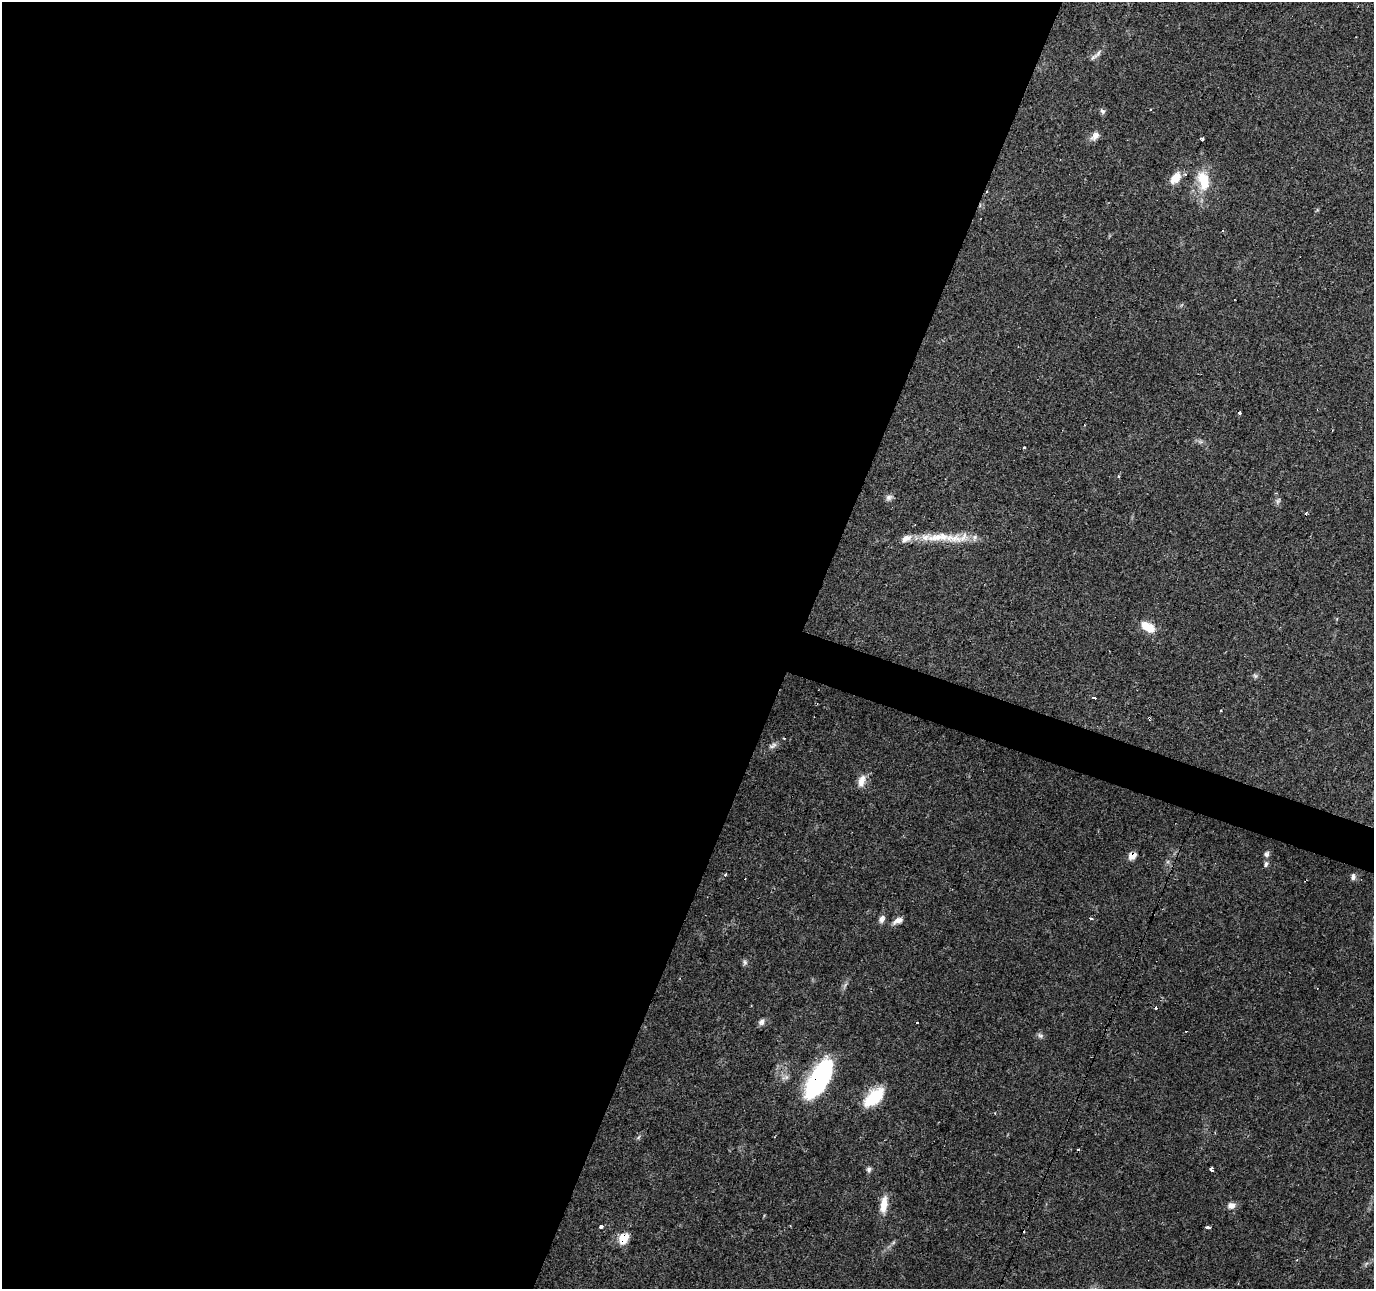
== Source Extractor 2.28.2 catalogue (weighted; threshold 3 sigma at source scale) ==
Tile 5 of 4 x 4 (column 1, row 2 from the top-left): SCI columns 8-1379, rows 2851-4137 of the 5493 x 5634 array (HDU 1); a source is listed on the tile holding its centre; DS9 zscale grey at full resolution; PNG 1376 x 1291 px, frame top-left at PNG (2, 2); no overlay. Shown black and unused: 60% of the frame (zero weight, under 2 of 3 exposures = <1% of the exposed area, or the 3 px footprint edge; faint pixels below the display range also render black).
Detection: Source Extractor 2.28.2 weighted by HDU 2 'WHT'; one run over the whole footprint, this tile lists its part. Background 0.0634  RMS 0.0049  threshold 0.022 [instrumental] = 3 sigma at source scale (4.5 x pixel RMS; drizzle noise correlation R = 1.50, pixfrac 1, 0.0396/0.0396 arcsec/px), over >= 5 px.
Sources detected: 51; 10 cosmic-ray / hot-pixel residue — not listed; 2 inside a brighter listed object's ellipse — not listed separately; the other 39 listed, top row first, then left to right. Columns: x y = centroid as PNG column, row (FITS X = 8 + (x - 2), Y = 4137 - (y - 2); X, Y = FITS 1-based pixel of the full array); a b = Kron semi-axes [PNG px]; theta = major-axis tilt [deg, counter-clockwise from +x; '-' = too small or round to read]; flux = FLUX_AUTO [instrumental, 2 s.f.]
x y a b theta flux
1093 57 13 5 35 1.9
1102 111 7 5 -32 1.3
1095 136 14 8 48 2.8
1202 139 3 3 - 3.7
1175 178 15 9 48 7.2
1203 180 26 14 -77 14
1240 413 4 3 - 4.1
1084 425 3 2 - 0.6
1024 448 3 3 - 1.7
889 497 9 7 24 1.7
1278 501 9 5 57 1.1
939 537 46 11 6 16
1148 627 17 10 -32 8.3
1255 676 7 5 -22 1
1094 698 4 3 - 4
1220 711 3 3 - 1.7
773 746 12 6 30 1.8
861 781 16 8 74 4.2
1266 854 7 6 - 1.4
1132 855 8 7 - 3.8
1266 864 8 5 87 1.2
725 875 4 3 - 0.9
1353 877 8 6 82 1.4
882 919 10 7 65 2.1
898 920 12 6 23 3.1
745 962 8 6 -73 1.2
751 1005 3 2 - 0.48
762 1022 9 7 44 1.9
917 1023 3 2 - 0.58
1040 1036 8 6 -36 1.3
819 1078 41 16 60 77
874 1097 29 15 42 17
869 1169 7 6 - 1.3
1211 1169 3 3 - 5.1
884 1204 21 8 82 6.8
1231 1206 11 8 18 2.6
601 1227 4 4 - 1.9
1207 1227 4 3 - 4.5
623 1238 12 9 55 9.1
Overlapping masked pixels (flux is a lower limit): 3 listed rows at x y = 1132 855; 819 1078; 623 1238